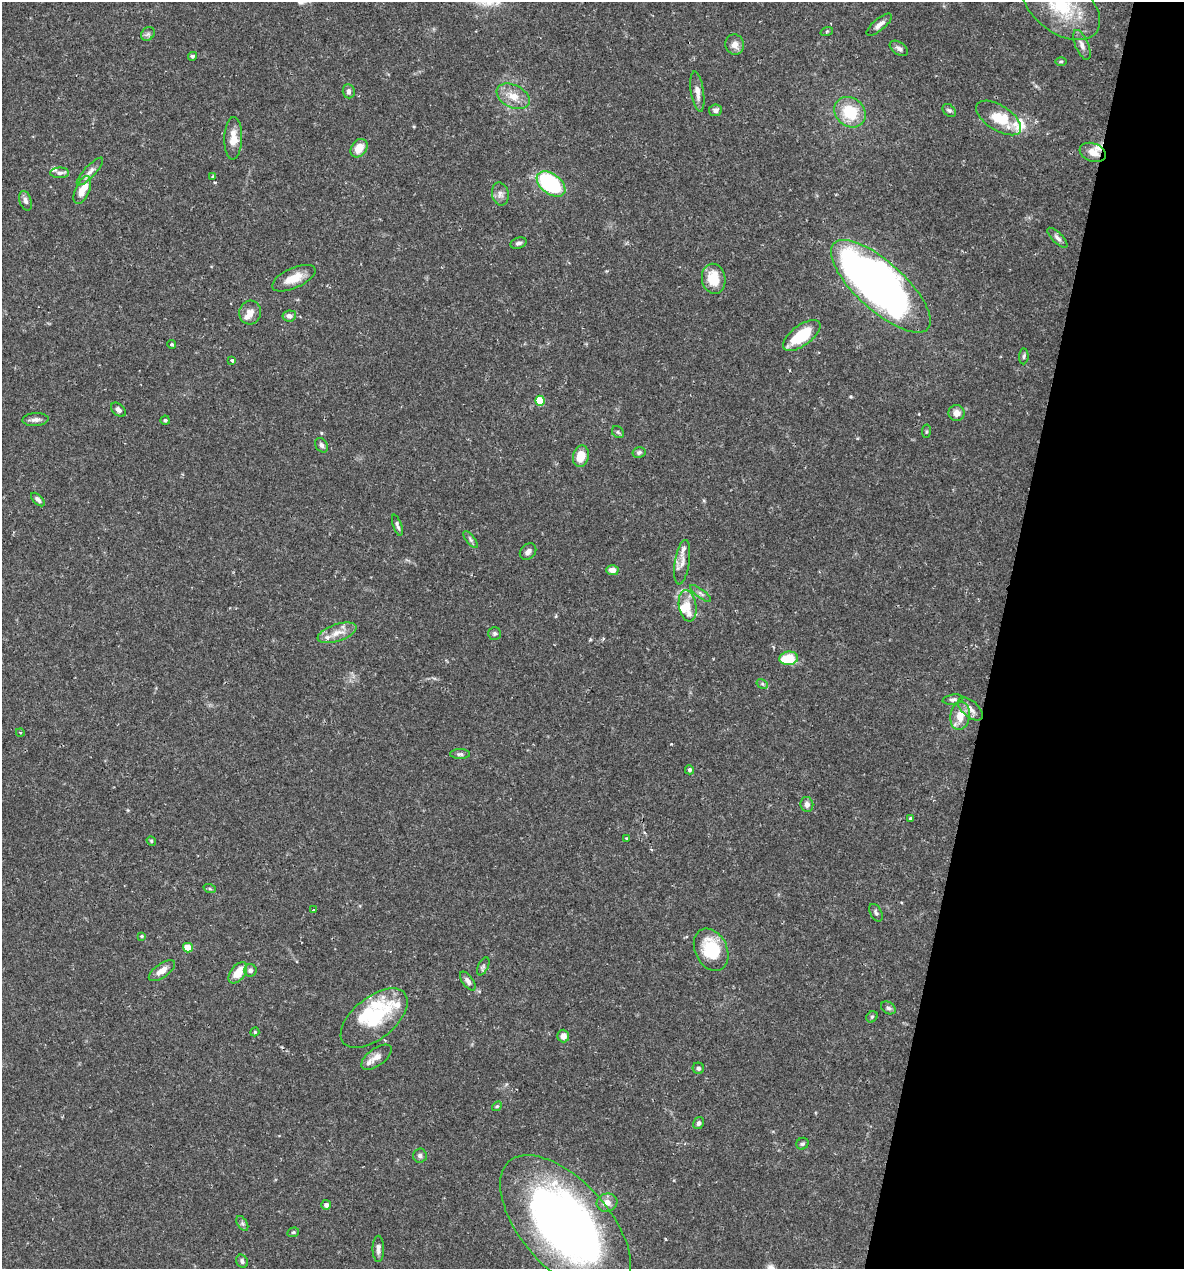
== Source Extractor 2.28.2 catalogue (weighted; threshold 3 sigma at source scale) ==
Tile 8 of 4 x 4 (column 4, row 2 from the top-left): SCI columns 3790-4971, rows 2537-3803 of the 5092 x 5073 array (HDU 1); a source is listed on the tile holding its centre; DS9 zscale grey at full resolution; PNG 1186 x 1271 px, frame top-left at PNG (2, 2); each listed source drawn as its Kron ellipse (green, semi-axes under 4 px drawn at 4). Shown black and unused: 16% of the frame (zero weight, under 2 of 3 exposures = <1% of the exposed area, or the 3 px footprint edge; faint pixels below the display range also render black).
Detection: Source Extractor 2.28.2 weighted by HDU 2 'WHT'; one run over the whole footprint, this tile lists its part. Background 0.0709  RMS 0.0039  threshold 0.0176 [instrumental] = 3 sigma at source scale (4.5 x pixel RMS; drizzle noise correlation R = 1.50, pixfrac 1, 0.05/0.05 arcsec/px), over >= 5 px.
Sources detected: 115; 3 inside a brighter object's white glare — neither listed nor drawn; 14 inside a brighter listed object's ellipse — not listed separately; the other 98 listed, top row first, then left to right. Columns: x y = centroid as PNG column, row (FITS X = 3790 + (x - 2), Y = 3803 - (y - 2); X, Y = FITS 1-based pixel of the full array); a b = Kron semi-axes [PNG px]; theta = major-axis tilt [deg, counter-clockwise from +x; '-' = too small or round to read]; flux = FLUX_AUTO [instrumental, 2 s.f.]
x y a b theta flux
1061 5 45 27 -37 27
879 25 16 6 41 2.1
827 31 6 4 19 0.47
148 34 7 6 - 1.1
735 44 10 9 - 2.7
1082 45 16 6 -67 2.3
899 48 10 6 -35 1.3
192 56 4 4 - 0.76
1061 61 6 3 1 0.49
349 91 7 6 - 1.1
697 92 20 6 -82 3.3
513 96 17 11 -26 5.7
715 110 6 5 - 1.3
949 111 8 5 -46 0.89
850 112 17 14 -41 14
999 118 25 12 -32 10
233 138 21 9 89 5.3
359 148 10 7 54 5.4
1093 152 13 9 -20 3.8
90 172 18 5 47 2.2
60 173 9 5 1 1.4
213 177 4 3 - 0.8
551 184 16 10 -37 49
82 190 15 7 66 5
500 194 11 8 -79 2
26 201 10 6 -71 1.5
1057 238 13 5 -45 1.4
519 243 8 5 19 1.1
294 278 23 10 25 6.2
714 279 15 11 -80 9.5
881 286 63 24 -42 290
250 313 12 11 - 3.1
289 316 7 5 8 1.6
802 335 22 10 36 17
171 344 4 3 - 0.61
1024 356 8 4 86 0.76
232 360 4 4 - 0.94
540 401 5 5 - 13
118 410 8 5 -41 1.5
956 413 8 8 - 2.8
35 420 13 6 3 1.8
165 420 4 4 - 0.58
926 431 7 3 82 0.49
618 432 6 5 - 0.73
321 445 8 6 -57 1.1
639 452 6 5 - 0.85
581 456 11 8 78 6.8
38 499 8 4 -44 1.2
397 525 11 4 -71 1.1
471 540 10 4 -50 0.89
528 551 9 7 44 1.7
682 562 22 7 81 3
612 570 6 5 - 2.9
701 593 13 4 -38 1.2
688 606 16 8 -81 4.3
337 633 20 8 18 4.4
495 633 6 6 - 0.83
789 658 9 6 9 12
762 684 6 4 -30 0.64
953 700 10 5 9 1.1
970 709 15 8 -41 2.9
960 716 14 10 81 6.3
20 732 4 3 - 0.34
460 754 10 5 0 0.99
689 770 4 4 - 0.8
807 804 7 6 - 2
911 818 3 3 - 1.2
626 838 4 3 - 0.35
151 841 5 4 - 0.5
210 889 6 4 -19 0.58
313 910 3 2 - 0.32
876 913 9 5 -61 1
142 936 4 4 - 0.49
188 948 5 4 - 7.9
711 950 22 16 -64 18
483 966 9 5 64 0.86
250 970 6 6 - 1.3
162 971 15 7 35 3.6
238 973 12 7 53 6.7
468 981 11 5 -54 1.5
888 1008 8 5 -33 0.96
872 1017 6 5 - 0.66
374 1018 39 21 39 21
255 1032 4 4 - 0.43
563 1036 6 6 - 2.3
376 1057 17 8 36 3.1
698 1068 6 5 - 1.1
497 1106 5 4 - 0.51
699 1123 6 5 - 1.1
802 1144 6 5 - 0.85
420 1156 7 7 - 1
607 1203 10 9 - 3.1
326 1205 5 5 - 1.1
242 1223 8 5 -59 0.92
566 1225 85 44 -48 240
293 1232 6 4 19 0.54
378 1249 13 6 90 1.9
242 1261 7 5 -57 1.1
Overlapping masked pixels (flux is a lower limit): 3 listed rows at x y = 1093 152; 881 286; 566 1225
Isophote crosses this tile's border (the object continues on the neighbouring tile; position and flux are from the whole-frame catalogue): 1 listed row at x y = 1061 5